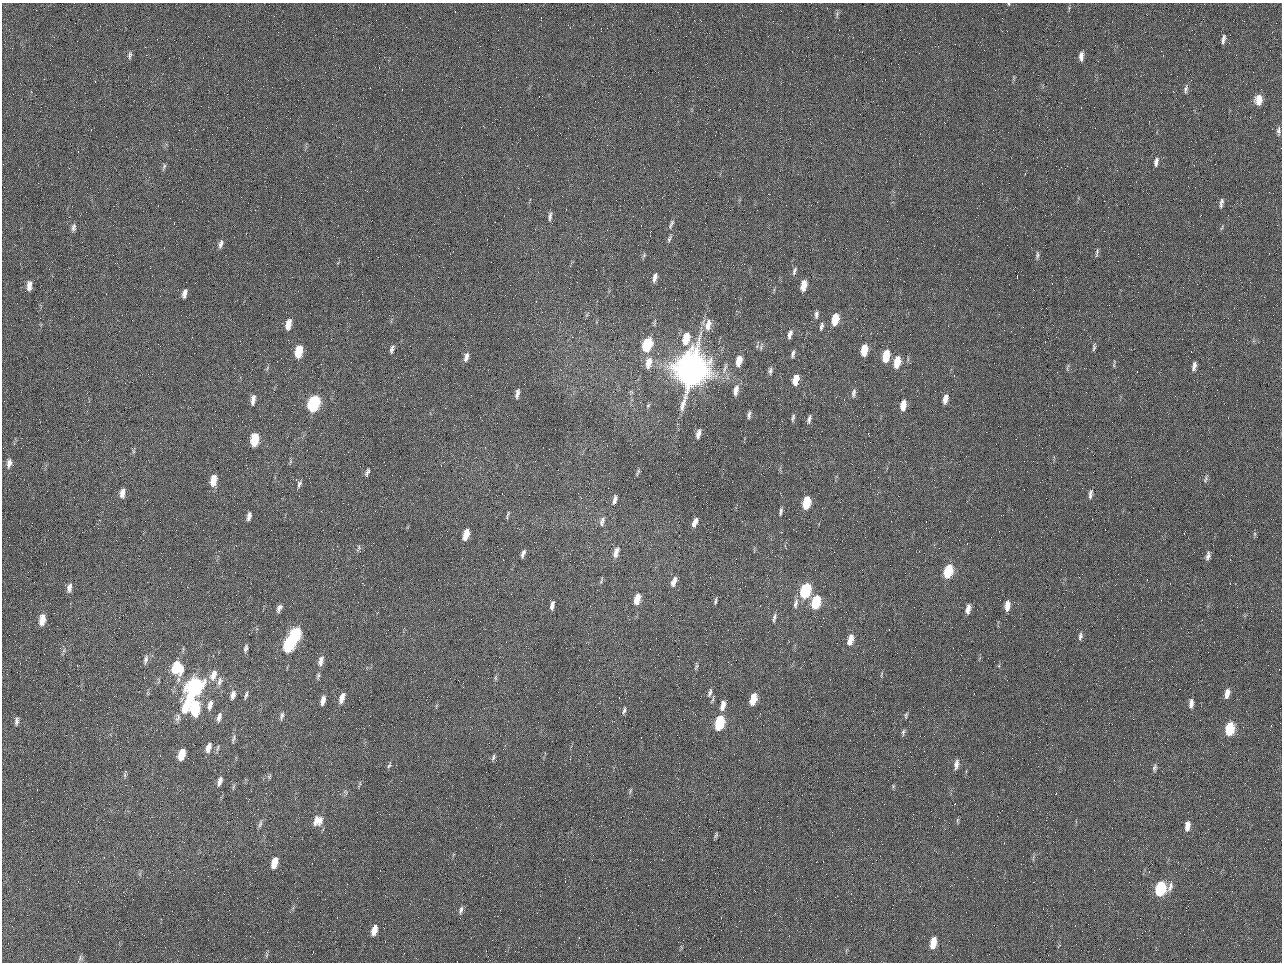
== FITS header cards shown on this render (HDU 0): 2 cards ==
NAXIS1  =                 1280 / length of data axis 1
NAXIS2  =                  960 / length of data axis 2

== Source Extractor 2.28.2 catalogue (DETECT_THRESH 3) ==
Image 1280 x 960 px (HDU 0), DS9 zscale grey, 1 PNG px = 1 image px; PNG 1284 x 964 px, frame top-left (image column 1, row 960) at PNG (2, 3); no overlay
Background 2560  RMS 180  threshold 555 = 3 sigma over >= 5 px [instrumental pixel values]
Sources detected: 160; all 160 listed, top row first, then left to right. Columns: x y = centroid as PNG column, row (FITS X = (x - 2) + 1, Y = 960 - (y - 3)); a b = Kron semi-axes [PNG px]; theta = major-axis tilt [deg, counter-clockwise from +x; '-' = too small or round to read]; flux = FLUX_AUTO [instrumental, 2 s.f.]
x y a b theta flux
1009 4 4 3 - 1.0e+04
837 14 8 5 90 2.5e+04
1223 39 12 5 79 4.4e+04
984 50 2 2 - 6.2e+04
130 55 10 5 79 3.5e+04
1081 56 10 5 88 6.8e+04
1186 89 12 5 81 3.7e+04
1258 100 11 7 81 1.6e+05
1278 131 11 5 88 3.9e+04
1156 162 11 5 78 5.2e+04
164 166 10 5 72 2.9e+04
1221 203 10 4 80 4.1e+04
550 216 13 5 83 4.6e+04
671 224 15 5 66 4.0e+04
73 227 10 6 78 4.1e+04
669 239 11 4 66 3.0e+04
221 244 12 5 73 4.7e+04
1097 252 12 4 81 2.7e+04
644 255 6 5 - 2.0e+04
1037 255 10 5 84 3.1e+04
794 271 11 5 71 3.1e+04
655 277 10 5 75 6.6e+04
29 286 12 6 85 8.3e+04
803 286 10 5 79 1.6e+05
184 294 10 5 78 5.9e+04
816 314 10 5 82 3.5e+04
835 319 10 5 78 3.3e+05
288 324 11 6 76 1.3e+05
708 325 15 8 79 1.4e+05
821 326 10 4 78 3.5e+04
790 334 10 5 72 5.6e+04
686 339 11 6 77 3.0e+05
647 345 10 6 73 9.2e+05
761 347 8 4 90 2.6e+04
1094 347 10 4 86 2.5e+04
392 349 10 5 74 3.7e+04
864 350 9 5 81 3.2e+05
299 351 10 6 79 3.6e+05
793 354 10 4 77 3.5e+04
886 356 10 5 80 3.4e+05
466 357 11 5 76 6.8e+04
739 361 11 6 74 1.7e+05
897 362 10 5 79 2.5e+05
648 363 14 7 78 1.3e+05
1114 365 6 4 74 1.7e+04
1194 366 10 5 78 5.3e+04
1067 368 14 3 83 1.9e+04
692 370 22 17 73 1.2e+07
770 371 10 6 82 3.8e+04
796 380 10 5 76 2.2e+05
736 390 13 6 76 9.3e+04
853 393 12 5 78 4.3e+04
517 394 11 4 79 4.8e+04
945 399 10 5 78 8.5e+04
253 400 13 6 82 6.9e+04
314 404 10 6 76 1.9e+06
903 405 9 5 80 1.6e+05
749 414 9 4 82 3.6e+04
793 418 10 4 81 3.0e+04
809 419 12 5 76 4.3e+04
986 432 2 2 - 7.6e+03
698 434 9 4 76 6.5e+04
255 439 10 6 83 4.5e+05
133 451 6 4 -72 1.9e+04
9 463 12 7 80 7.3e+04
367 472 10 5 69 3.0e+04
638 472 10 4 68 1.9e+04
1206 479 9 5 69 3.0e+04
213 480 11 6 80 2.0e+05
299 484 9 5 71 3.5e+04
122 493 10 6 80 8.1e+04
1090 494 12 5 82 4.4e+04
615 500 8 4 76 5.0e+04
806 503 9 5 79 5.3e+05
781 511 9 4 79 3.3e+04
508 515 10 3 70 2.2e+04
249 516 9 5 76 5.4e+04
602 521 12 6 75 4.9e+04
695 522 10 4 69 8.6e+04
466 534 10 5 73 2.0e+05
1255 534 6 4 -72 1.8e+04
358 548 10 5 72 2.7e+04
616 552 12 5 74 9.0e+04
523 553 9 4 69 4.4e+04
1208 556 11 6 76 5.2e+04
948 571 10 5 74 6.4e+05
674 582 11 5 68 8.3e+04
69 588 12 6 79 6.5e+04
805 591 10 6 75 1.4e+06
637 599 10 5 75 1.9e+05
715 601 8 3 80 2.3e+04
816 602 10 5 76 7.2e+05
796 603 13 5 78 5.5e+04
552 605 9 4 78 5.9e+04
1007 605 9 5 83 1.4e+05
279 608 11 5 64 4.7e+04
968 609 10 5 79 7.8e+04
774 618 12 4 79 3.3e+04
42 620 11 6 80 1.7e+05
295 635 10 6 76 1.4e+06
1080 636 11 6 82 4.3e+04
850 640 11 5 78 1.5e+05
289 645 11 6 77 1.4e+06
246 648 10 4 75 3.5e+04
64 650 7 4 72 2.2e+04
146 660 14 5 75 4.6e+04
321 661 13 7 76 8.0e+04
696 666 9 3 67 2.2e+04
177 667 13 10 -87 4.8e+05
213 675 15 8 67 1.1e+05
318 676 9 5 71 2.7e+04
495 678 7 4 -89 1.9e+04
219 681 13 6 77 5.7e+04
194 688 22 8 66 3.2e+06
710 693 11 4 73 3.3e+04
1227 693 11 5 79 9.6e+04
233 695 10 6 75 6.4e+04
246 695 11 4 73 3.1e+04
342 698 10 5 73 1.0e+05
753 699 9 5 75 3.0e+05
323 701 10 5 78 7.9e+04
1191 703 10 5 84 6.4e+04
210 705 13 6 74 7.8e+04
723 705 10 5 78 1.0e+05
195 708 12 7 84 7.2e+05
624 710 10 5 73 3.5e+04
906 715 7 3 79 1.9e+04
282 716 11 5 75 3.4e+04
219 717 10 5 77 5.5e+04
178 718 11 6 75 4.6e+04
17 721 12 6 83 5.0e+04
719 723 10 5 75 1.0e+06
1230 729 10 6 80 6.5e+05
903 732 9 5 83 2.6e+04
233 738 12 5 76 3.4e+04
208 747 11 6 71 9.3e+04
218 748 9 3 78 2.2e+04
182 754 9 5 73 2.5e+05
493 757 8 4 71 2.8e+04
956 764 11 5 80 7.4e+04
389 765 8 4 64 2.2e+04
1154 768 9 5 75 3.3e+04
125 775 7 4 -89 2.2e+04
269 776 7 5 56 2.2e+04
220 781 11 5 72 6.3e+04
233 786 8 4 71 1.9e+04
630 791 6 4 72 2.0e+04
957 820 6 5 - 2.0e+04
318 821 13 11 41 1.5e+05
260 824 12 4 74 3.4e+04
1187 826 10 5 81 9.9e+04
716 835 8 4 71 2.1e+04
275 862 10 5 75 1.9e+05
1170 887 14 7 71 6.7e+04
1160 888 10 6 77 1.0e+06
461 910 11 5 73 4.3e+04
374 930 9 4 75 1.6e+05
933 943 10 5 80 2.3e+05
266 955 10 4 85 2.8e+04
80 958 9 5 75 2.9e+04
At the frame edge (FLAGS 8, measured only in part): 1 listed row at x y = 1009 4